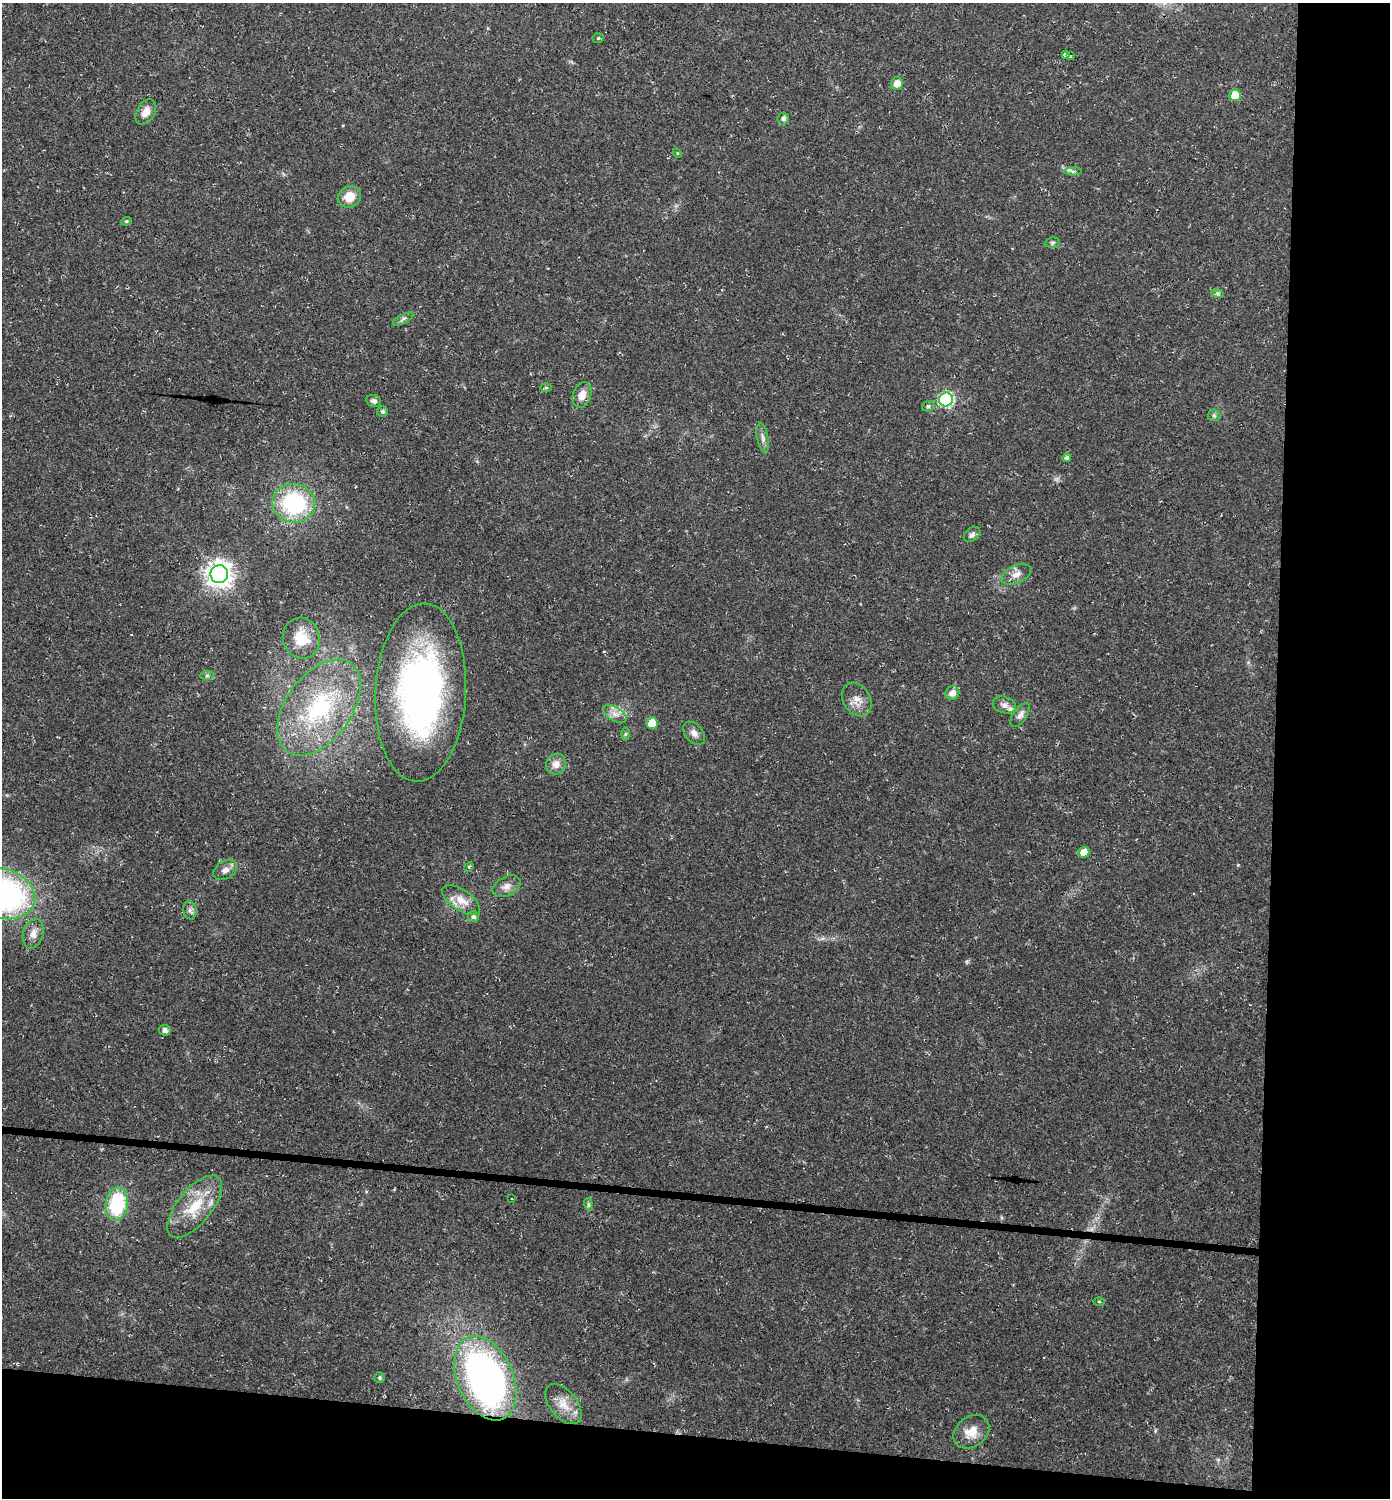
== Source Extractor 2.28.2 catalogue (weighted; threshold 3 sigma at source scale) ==
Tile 9 of 3 x 3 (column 3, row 3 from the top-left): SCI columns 3119-4506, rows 7-1502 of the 4851 x 4504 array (HDU 1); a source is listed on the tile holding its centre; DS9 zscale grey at full resolution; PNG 1392 x 1500 px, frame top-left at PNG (2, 3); each listed source drawn as its Kron ellipse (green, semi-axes under 4 px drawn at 4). Shown black and unused: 13% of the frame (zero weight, under 3 of 4 exposures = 5% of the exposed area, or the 3 px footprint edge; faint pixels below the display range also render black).
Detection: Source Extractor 2.28.2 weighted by HDU 2 'WHT'; one run over the whole footprint, this tile lists its part. Background 0.0178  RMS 0.0032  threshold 0.0146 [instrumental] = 3 sigma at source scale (4.5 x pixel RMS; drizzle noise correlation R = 1.50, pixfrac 1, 0.0396/0.0396 arcsec/px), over >= 5 px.
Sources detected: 60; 1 inside a brighter listed object's ellipse — not listed separately; the other 59 listed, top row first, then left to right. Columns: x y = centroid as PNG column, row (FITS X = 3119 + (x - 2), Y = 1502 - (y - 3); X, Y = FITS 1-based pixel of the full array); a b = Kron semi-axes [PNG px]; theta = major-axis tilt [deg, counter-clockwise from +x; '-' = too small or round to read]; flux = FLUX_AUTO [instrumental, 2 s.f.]
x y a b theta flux
598 38 6 5 - 0.59
1065 55 4 3 - 2.2
1070 55 3 3 - 2
897 84 6 6 - 3
1235 95 6 5 - 7.2
146 112 14 9 59 3.3
783 119 6 5 - 0.98
677 153 5 4 - 0.31
1073 171 9 4 3 0.69
349 197 12 10 31 5
126 221 5 4 - 0.41
1052 243 8 5 7 0.59
1217 293 6 4 -19 0.61
403 319 12 4 26 0.95
546 387 6 4 -1 0.44
582 395 13 9 71 3.2
946 400 7 7 - 49
374 401 7 5 -18 1.1
928 406 6 5 - 0.59
382 412 5 5 - 0.75
1214 415 6 6 - 0.62
763 438 15 5 -79 1.5
1067 458 4 4 - 1.1
294 503 21 19 -12 33
972 534 9 6 39 1.1
219 574 9 8 - 300
1016 574 15 9 24 2.6
301 638 20 18 -74 8.4
207 676 7 4 1 0.63
421 693 89 45 87 130
952 693 7 6 - 2.2
857 699 18 13 -57 3.5
1004 705 12 8 -16 1.7
319 707 54 32 54 38
615 714 13 7 -32 2.2
1020 715 13 6 55 1.6
652 723 6 6 - 7.3
694 733 13 8 -49 1.8
625 734 6 4 87 0.5
556 764 10 10 - 2.6
1084 852 5 5 - 3.1
469 867 5 4 - 0.42
225 870 13 9 33 2
506 886 15 9 27 2.4
3 894 33 24 -19 89
461 900 22 10 -35 4.7
190 910 9 6 -79 1
473 917 5 5 - 0.87
33 934 15 10 74 2.5
165 1030 5 5 - 1.4
512 1199 2 2 - 0.28
117 1204 17 11 82 22
588 1204 6 4 -72 0.54
195 1207 38 17 51 12
1099 1301 6 4 -1 0.32
380 1378 5 5 - 0.52
485 1378 44 28 -66 120
563 1404 23 13 -50 4.6
971 1432 19 15 36 5.3
Isophote crosses this tile's border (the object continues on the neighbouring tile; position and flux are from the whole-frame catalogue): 1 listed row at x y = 3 894